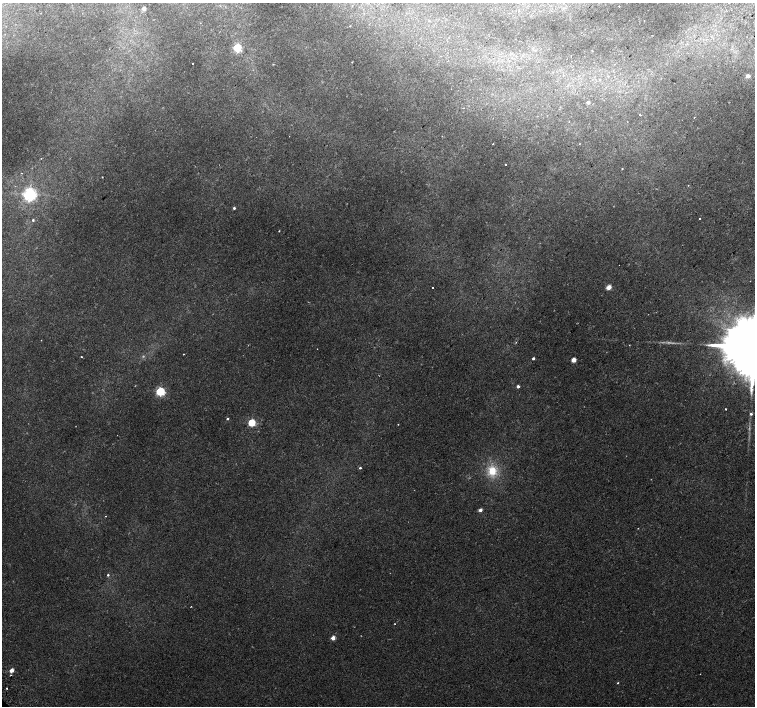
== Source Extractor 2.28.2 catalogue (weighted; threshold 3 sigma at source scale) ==
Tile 10 of 4 x 4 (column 2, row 3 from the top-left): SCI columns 1550-3054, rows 1605-3011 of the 6115 x 6087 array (HDU 1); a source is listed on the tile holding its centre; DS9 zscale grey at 2 x 2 block average (1 PNG px = mean of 2 x 2 image px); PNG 757 x 708 px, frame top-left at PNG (2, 3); no overlay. Shown black and unused: <1% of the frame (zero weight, under 2 of 3 exposures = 3% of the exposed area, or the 3 px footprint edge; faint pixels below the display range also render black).
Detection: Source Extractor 2.28.2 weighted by HDU 2 'WHT'; one run over the whole footprint, this tile lists its part. Background 0.0423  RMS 0.0045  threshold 0.02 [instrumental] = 3 sigma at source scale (4.5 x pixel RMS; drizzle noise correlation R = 1.50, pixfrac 1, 0.0396/0.0396 arcsec/px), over >= 5 px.
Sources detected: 49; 2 too faint to see at this stretch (2 x 2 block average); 2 cosmic-ray / hot-pixel residue — not listed; the other 45 listed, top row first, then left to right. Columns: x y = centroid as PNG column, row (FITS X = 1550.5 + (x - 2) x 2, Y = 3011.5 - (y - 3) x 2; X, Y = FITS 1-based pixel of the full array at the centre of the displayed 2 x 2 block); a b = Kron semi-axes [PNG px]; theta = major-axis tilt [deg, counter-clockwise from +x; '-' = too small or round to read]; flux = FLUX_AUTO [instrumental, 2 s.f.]
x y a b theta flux
619 7 2 2 - 0.54
144 9 2 2 - 7.5
350 26 2 2 - 0.42
237 48 3 3 - 92
192 63 2 2 - 1.2
273 64 2 2 - 0.57
608 76 3 2 - 0.55
748 76 2 2 - 8.7
599 79 3 2 - 0.73
588 102 2 2 - 4.3
640 115 2 2 - 2.9
694 118 2 2 - 0.78
493 144 2 2 - 0.51
505 164 2 2 - 1.9
622 169 2 2 - 2.2
688 185 2 2 - 0.33
30 194 4 4 - 270
234 208 2 2 - 1.9
700 219 2 2 - 0.78
33 220 2 2 - 1.2
279 231 2 2 - 0.6
433 287 2 2 - 0.84
608 287 3 2 - 15
516 342 2 2 - 0.43
183 354 2 2 - 0.48
81 357 2 2 - 1.3
533 358 2 2 - 2.2
573 360 3 2 - 15
518 386 2 2 - 3.2
160 391 3 3 - 110
725 409 2 2 - 1.6
751 414 3 3 - 1.8
227 419 2 2 - 1.3
251 423 3 3 - 55
398 424 2 2 - 0.36
360 468 3 2 - 1.1
492 471 12 10 -75 18
480 510 3 2 - 4.7
106 516 2 2 - 1.3
108 575 3 2 - 1.2
395 624 2 2 - 0.44
333 638 3 2 - 9.5
11 670 3 2 - 9
618 683 2 2 - 0.75
7 688 2 2 - 0.81
Overlapping masked pixels (flux is a lower limit): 1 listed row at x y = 11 670
Diffuse or blended objects may show on this block-average render without a row.